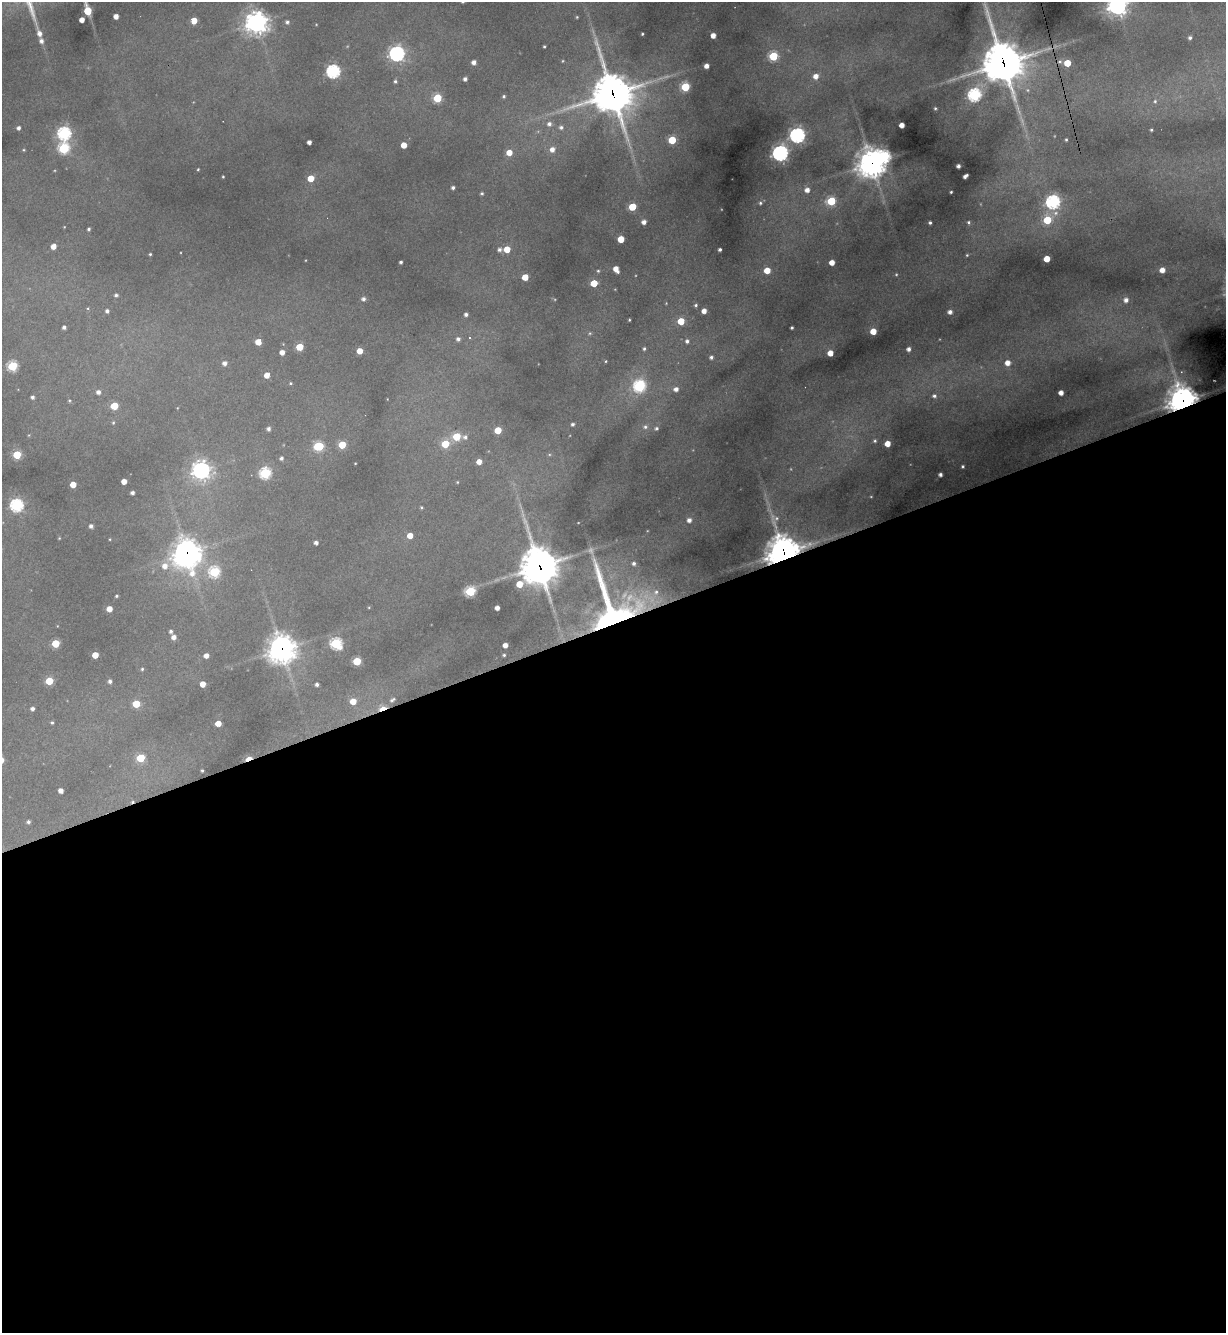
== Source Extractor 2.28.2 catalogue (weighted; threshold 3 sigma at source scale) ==
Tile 15 of 4 x 4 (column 3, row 4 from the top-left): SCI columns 2592-3815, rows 1-1331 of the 5307 x 5324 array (HDU 1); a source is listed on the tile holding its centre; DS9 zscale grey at full resolution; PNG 1228 x 1335 px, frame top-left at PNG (2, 2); no overlay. Shown black and unused: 53% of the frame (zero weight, under 3 of 4 exposures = <1% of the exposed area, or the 3 px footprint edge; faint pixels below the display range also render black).
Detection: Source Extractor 2.28.2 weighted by HDU 2 'WHT'; one run over the whole footprint, this tile lists its part. Background 0.268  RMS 0.0096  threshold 0.0431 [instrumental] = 3 sigma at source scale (4.5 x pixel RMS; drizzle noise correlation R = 1.50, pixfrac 1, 0.05/0.05 arcsec/px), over >= 5 px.
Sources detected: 211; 10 too faint to see at this stretch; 2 cosmic-ray / hot-pixel residue — not listed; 3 inside a brighter listed object's ellipse — not listed separately; the other 196 listed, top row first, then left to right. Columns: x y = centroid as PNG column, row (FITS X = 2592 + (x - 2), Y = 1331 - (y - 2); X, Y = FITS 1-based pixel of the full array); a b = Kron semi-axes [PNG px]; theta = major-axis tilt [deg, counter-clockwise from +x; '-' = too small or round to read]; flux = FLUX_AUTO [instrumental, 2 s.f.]
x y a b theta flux
1117 6 7 7 - 700
116 16 4 4 - 8.7
577 17 3 3 - 0.98
82 20 4 4 - 9.5
194 21 5 4 - 20
287 22 5 5 - 2.9
256 23 8 8 - 890
642 34 3 3 - 1.2
713 35 4 4 - 10
1190 38 4 4 - 3.1
544 46 3 3 - 1.3
397 54 7 6 - 360
773 56 5 5 - 76
474 62 4 4 - 5.9
1003 63 18 16 -69 3000
1067 63 5 5 - 29
706 66 4 4 - 6.9
333 71 6 6 - 240
816 76 5 5 - 9.2
465 79 4 4 - 4.2
395 81 5 5 - 2.4
685 87 5 5 - 67
613 94 18 16 -63 2800
975 95 8 6 50 200
504 96 4 4 - 2.1
437 98 5 5 - 57
1155 101 8 6 65 3.2
935 108 4 3 - 1.5
549 124 7 6 - 4.8
902 125 4 4 - 11
561 127 7 6 - 3.7
18 128 4 4 - 3.8
1151 130 3 3 - 1.7
64 133 6 6 - 190
797 135 6 6 - 350
672 140 5 5 - 47
1066 140 3 3 - 1.4
309 142 4 4 - 5.6
404 145 4 4 - 15
64 148 6 6 - 110
552 149 6 6 - 7.9
23 150 4 4 - 1.1
509 152 5 5 - 15
780 153 6 6 - 420
884 156 6 6 - 160
872 163 11 10 - 1300
958 166 4 4 - 4.4
198 169 3 3 - 1.1
965 176 5 3 - 4.6
223 177 3 3 - 1
311 178 5 5 - 21
453 188 4 4 - 2.8
807 190 6 5 - 8.2
951 192 3 3 - 1.4
482 193 4 4 - 1.7
831 201 6 5 - 66
1053 202 7 6 - 250
760 203 6 5 - 2.1
632 207 5 5 - 39
1047 220 7 6 - 52
644 222 4 4 - 6.4
968 222 5 5 - 2.4
930 223 3 3 - 2.3
64 227 3 2 - 0.67
89 229 4 3 - 2
621 239 5 4 - 25
53 246 5 4 - 11
499 249 7 5 8 3
507 249 5 5 - 21
720 249 3 3 - 2.3
150 254 3 3 - 1.4
967 255 4 4 - 1.4
1047 259 5 4 - 23
401 262 3 3 - 2.4
832 262 4 4 - 12
616 269 6 4 -59 12
767 270 5 5 - 20
1162 270 5 4 - 10
598 271 4 4 - 1.4
525 277 5 4 - 20
594 283 5 5 - 31
116 295 5 4 - 2.5
363 299 5 4 - 4
1126 300 6 6 - 5.9
696 305 5 5 - 2
88 308 5 3 - 1
107 311 4 4 - 3.3
704 311 4 4 - 8.6
950 312 4 4 - 5.2
466 314 5 5 - 4
629 320 3 3 - 1.3
681 321 5 5 - 25
64 327 4 4 - 3.2
792 328 3 3 - 2
873 331 5 5 - 18
590 333 6 5 - 1.6
470 337 4 4 - 2.4
458 339 6 6 - 4.4
687 341 6 6 - 3.8
258 342 5 5 - 16
300 347 5 5 - 30
644 348 5 4 - 2
908 349 4 4 - 5
360 351 5 5 - 13
282 352 4 4 - 8.4
830 353 4 4 - 15
711 357 5 5 - 3.2
606 361 4 3 - 1.1
224 363 5 4 - 5.3
1007 363 6 5 - 9.8
12 366 5 5 - 95
267 375 4 4 - 11
290 383 4 4 - 1.1
639 386 7 6 - 150
676 389 5 4 - 5.8
98 392 5 5 - 4.7
1061 393 4 4 - 8.2
934 396 6 5 - 3.1
32 397 4 4 - 2.8
1183 400 9 9 - 1600
69 401 5 5 - 1.5
114 406 5 5 - 26
177 408 4 3 - 0.69
113 423 5 4 - 1.5
573 424 5 4 - 2.7
645 427 7 6 - 3
656 428 4 4 - 2.3
268 429 4 4 - 3.7
498 430 5 5 - 29
29 435 5 3 - 1
456 437 6 5 - 36
465 437 6 6 - 3.2
875 441 4 4 - 1.8
445 444 5 5 - 42
887 444 4 4 - 15
342 445 5 5 - 37
318 446 6 5 - 74
549 454 6 4 0 1.3
17 455 5 5 - 48
281 458 5 4 - 3.2
479 462 4 4 - 9.9
355 463 3 2 - 0.72
963 466 3 3 - 1.7
201 470 8 7 - 520
265 473 6 6 - 130
940 475 4 3 - 3.7
124 481 4 4 - 11
457 482 4 4 - 1
73 484 5 4 - 15
132 493 4 4 - 3.3
17 505 6 6 - 190
421 507 4 4 - 1.5
689 520 5 5 - 5.6
91 526 4 4 - 3.9
410 536 5 4 - 13
59 538 4 3 - 0.87
110 539 3 3 - 0.83
316 543 4 4 - 4.5
783 552 12 11 - 1800
187 553 14 12 31 1100
539 566 15 13 -73 2400
214 572 6 6 - 110
519 584 6 5 - 25
470 591 6 5 - 96
116 596 3 3 - 1.6
369 607 4 3 - 0.88
497 608 4 4 - 6.7
109 609 4 4 - 13
613 611 63 48 -74 370
171 631 4 4 - 2.6
174 637 5 4 - 7
55 643 5 5 - 45
336 643 6 6 - 140
505 645 4 4 - 8.5
282 649 10 10 - 1200
95 655 4 4 - 20
504 655 4 4 - 1.9
206 656 4 4 - 7.6
357 661 5 5 - 52
142 669 5 4 - 1.7
49 681 5 5 - 40
110 681 4 4 - 3.6
203 684 4 4 - 12
317 684 4 4 - 3
392 700 9 5 32 3.1
353 701 5 5 - 18
136 704 5 5 - 33
382 708 7 4 17 29
32 709 4 4 - 3.9
52 722 4 4 - 1.5
218 723 4 4 - 14
141 758 5 5 - 47
248 759 7 3 24 25
202 771 3 3 - 1.6
61 791 4 4 - 7.4
28 822 5 5 - 2.6
Overlapping masked pixels (flux is a lower limit): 11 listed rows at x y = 1003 63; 613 94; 872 163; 1183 400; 783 552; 187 553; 539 566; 613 611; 282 649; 382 708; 248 759
Isophote crosses this tile's border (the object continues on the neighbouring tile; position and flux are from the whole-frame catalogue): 1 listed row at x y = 1117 6
Unlisted compact peaks at least as high as the median listed source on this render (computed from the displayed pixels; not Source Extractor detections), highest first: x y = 89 12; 39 33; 41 41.